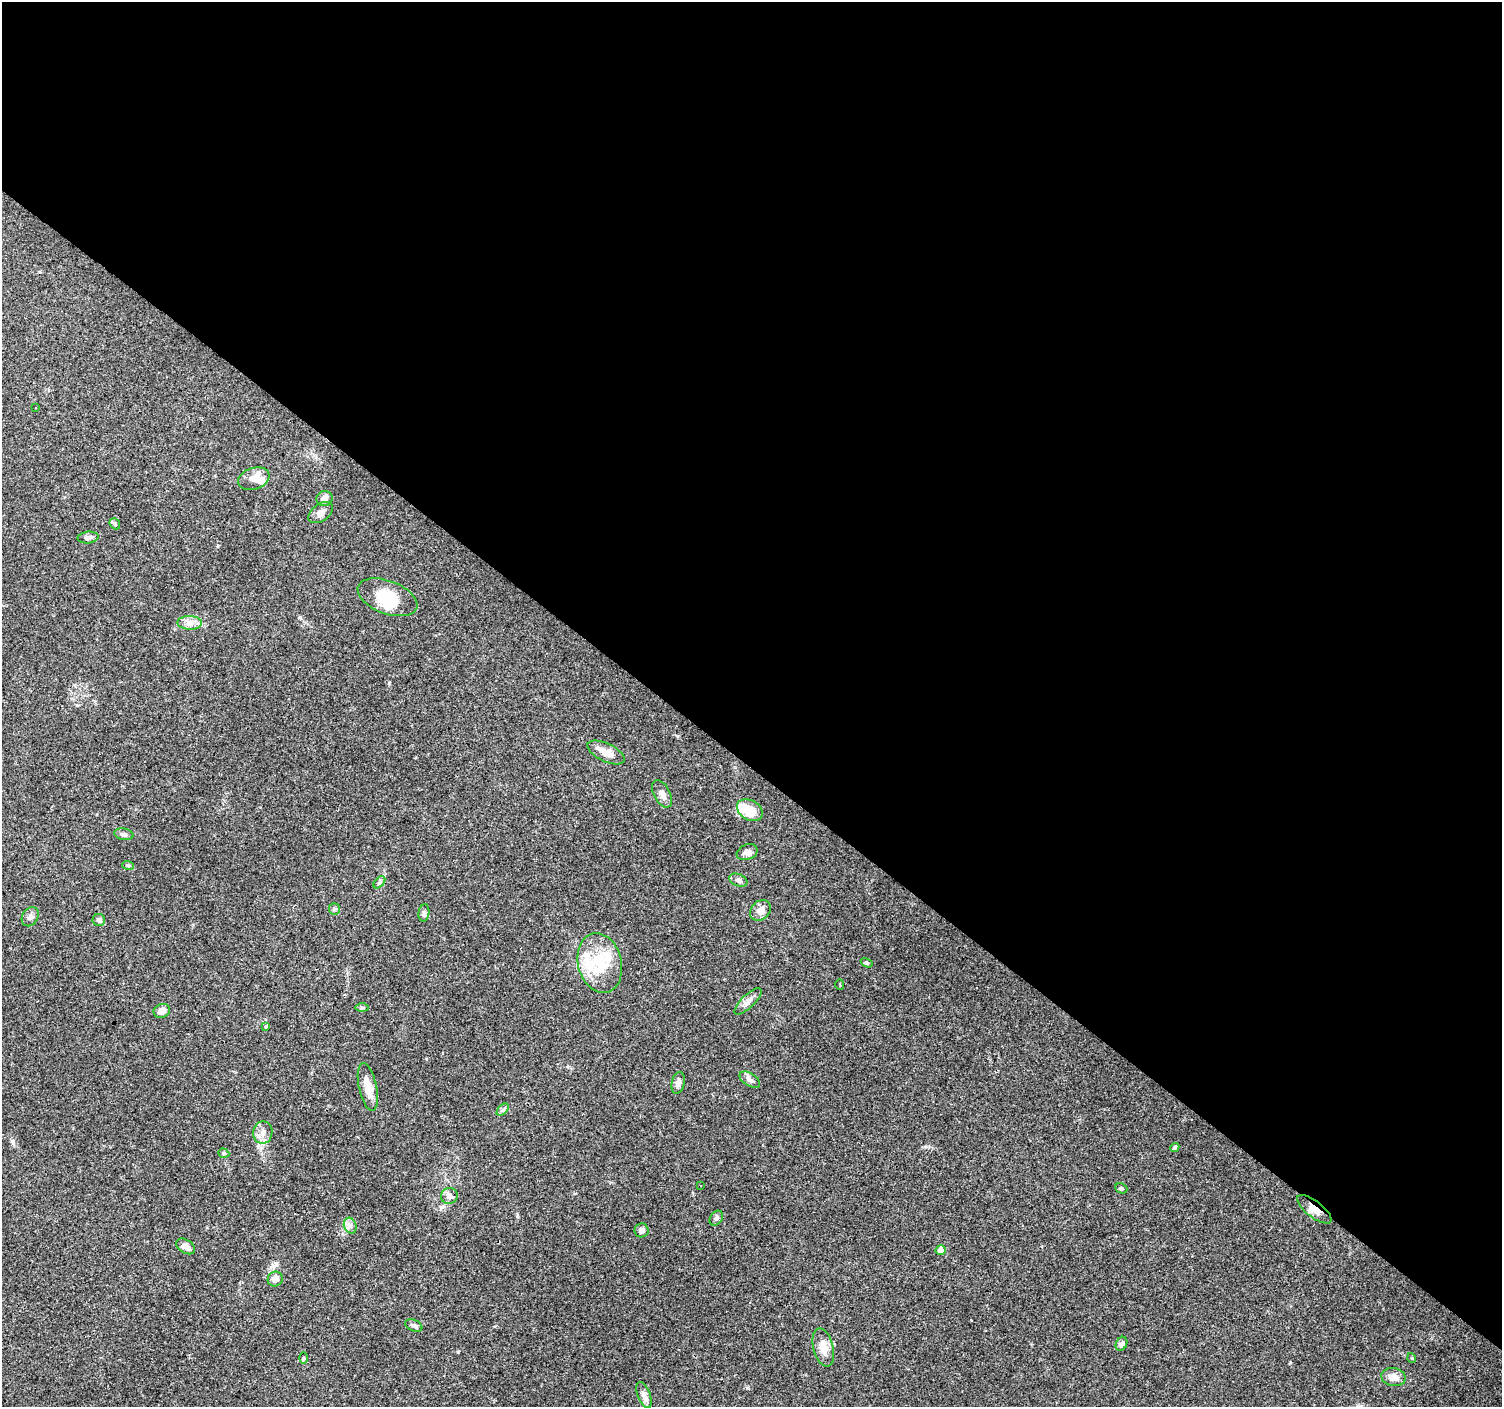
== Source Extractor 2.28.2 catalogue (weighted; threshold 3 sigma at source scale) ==
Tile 3 of 4 x 4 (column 3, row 1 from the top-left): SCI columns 2999-4498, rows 4383-5787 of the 6000 x 6021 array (HDU 1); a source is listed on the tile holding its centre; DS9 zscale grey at full resolution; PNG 1504 x 1409 px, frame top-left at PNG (2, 2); each listed source drawn as its Kron ellipse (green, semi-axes under 4 px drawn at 4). Shown black and unused: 55% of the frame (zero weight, under 3 of 4 exposures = <1% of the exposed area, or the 3 px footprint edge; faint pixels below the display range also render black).
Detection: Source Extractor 2.28.2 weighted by HDU 2 'WHT'; one run over the whole footprint, this tile lists its part. Background 0.0861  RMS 0.0052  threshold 0.0234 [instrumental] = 3 sigma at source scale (4.5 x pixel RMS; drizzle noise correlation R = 1.50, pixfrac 1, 0.0396/0.0396 arcsec/px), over >= 5 px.
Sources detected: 60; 3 inside a brighter object's white glare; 2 cosmic-ray / hot-pixel residue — neither listed nor drawn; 3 inside a brighter listed object's ellipse — not listed separately; the other 52 listed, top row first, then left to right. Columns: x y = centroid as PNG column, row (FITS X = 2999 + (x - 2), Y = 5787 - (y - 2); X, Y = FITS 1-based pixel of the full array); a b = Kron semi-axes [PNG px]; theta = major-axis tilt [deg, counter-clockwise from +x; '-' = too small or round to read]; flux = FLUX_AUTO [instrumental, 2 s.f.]
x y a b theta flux
35 407 3 2 - 0.43
254 479 16 10 18 4.4
324 499 8 7 - 3.2
321 512 14 8 35 3.3
115 524 6 4 -48 0.82
88 537 10 6 7 2
387 597 31 16 -21 17
190 623 12 6 -1 3.1
606 752 20 9 -25 5.6
662 794 15 8 -62 2.8
750 810 14 9 -30 9.6
124 834 10 5 -11 1.4
747 852 11 7 22 2.2
128 865 6 3 -19 0.64
738 880 9 6 -22 1.7
379 882 7 4 47 0.96
334 909 6 5 - 0.83
760 910 11 9 45 3.7
424 913 9 5 84 1.3
30 917 10 8 58 1.8
99 920 6 6 - 1.6
600 963 30 21 -76 23
867 963 6 4 -32 0.69
840 985 5 2 - 0.48
748 1001 18 6 44 3
362 1008 7 4 -1 0.83
162 1011 8 6 21 3.9
266 1026 3 3 - 1.4
750 1080 11 6 -31 2.1
678 1083 11 6 77 2.3
368 1087 24 9 -78 6.5
503 1110 7 4 45 1
263 1132 11 9 81 3.4
1175 1147 5 4 - 0.84
224 1153 5 4 - 0.72
701 1186 3 2 - 0.5
1121 1188 6 5 - 0.94
449 1196 8 8 - 2.4
1314 1209 21 8 -37 5.2
716 1218 8 6 52 1.3
350 1226 8 6 -70 1.8
642 1230 7 7 - 1.9
186 1246 10 6 -31 3.3
941 1250 5 5 - 3.7
275 1279 8 7 - 3.5
414 1325 9 5 -23 1.6
1121 1344 7 5 64 1.5
823 1347 19 10 -76 6.2
304 1358 6 4 -89 0.65
1412 1358 5 3 - 0.44
1393 1377 12 9 -11 4.8
644 1395 14 6 -69 2.5
Overlapping masked pixels (flux is a lower limit): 1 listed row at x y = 1314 1209
Unlisted compact peaks at least as high as the median listed source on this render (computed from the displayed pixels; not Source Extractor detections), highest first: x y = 12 1141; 389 683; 458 1352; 677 736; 747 1388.